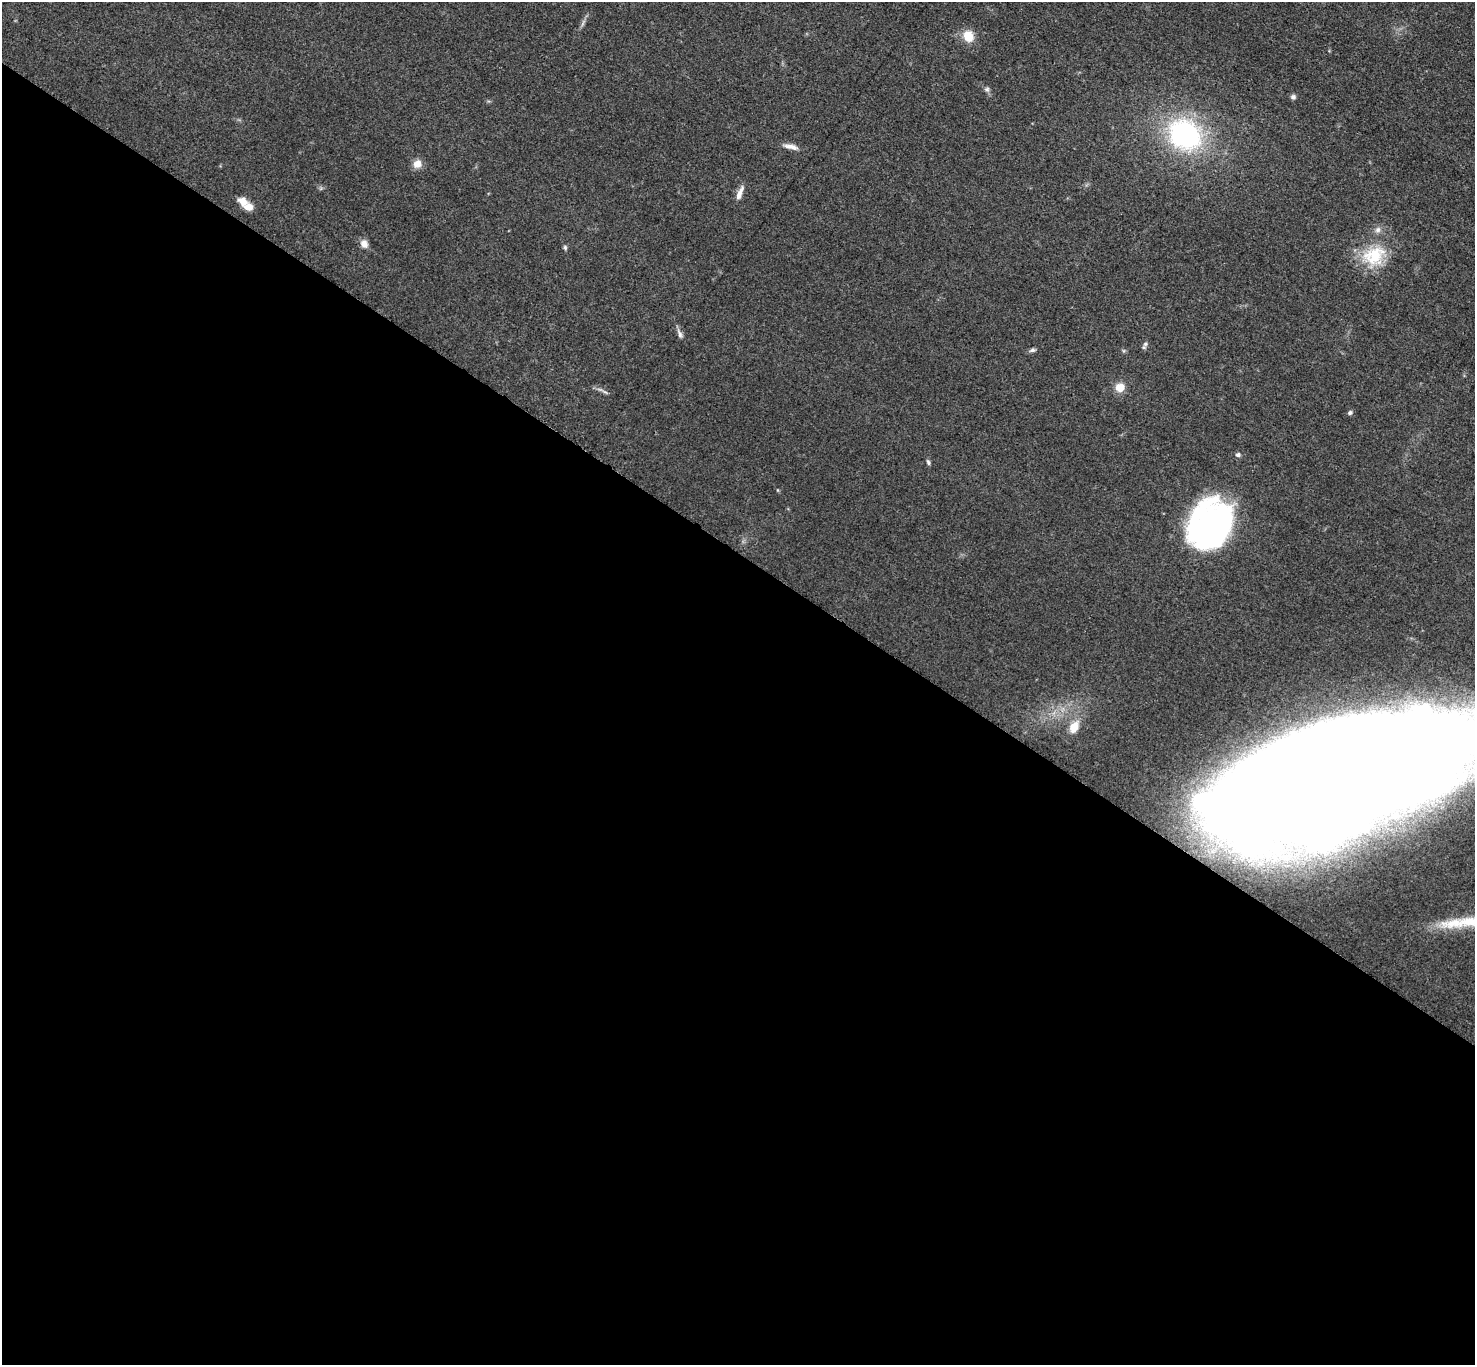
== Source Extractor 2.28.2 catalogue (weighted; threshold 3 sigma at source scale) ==
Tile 14 of 4 x 4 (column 2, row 4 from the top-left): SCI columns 1486-2958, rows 163-1525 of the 5911 x 5916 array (HDU 1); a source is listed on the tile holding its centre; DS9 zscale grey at full resolution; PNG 1477 x 1367 px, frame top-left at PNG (2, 2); no overlay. Shown black and unused: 60% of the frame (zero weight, under 3 of 5 exposures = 1% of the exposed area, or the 3 px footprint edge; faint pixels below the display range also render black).
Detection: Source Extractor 2.28.2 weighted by HDU 2 'WHT'; one run over the whole footprint, this tile lists its part. Background 0.0534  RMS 0.0058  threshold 0.0261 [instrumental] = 3 sigma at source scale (4.5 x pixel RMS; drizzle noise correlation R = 1.50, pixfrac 1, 0.05/0.05 arcsec/px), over >= 5 px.
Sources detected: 26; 1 inside a brighter object's white glare — not listed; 3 inside a brighter listed object's ellipse — not listed separately; the other 22 listed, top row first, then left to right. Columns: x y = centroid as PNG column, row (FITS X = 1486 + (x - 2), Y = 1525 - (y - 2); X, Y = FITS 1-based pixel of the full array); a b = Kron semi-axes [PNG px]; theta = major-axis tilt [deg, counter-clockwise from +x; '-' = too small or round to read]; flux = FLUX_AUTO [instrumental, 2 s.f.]
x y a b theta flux
968 36 11 10 - 11
987 89 7 7 - 1.4
1293 97 7 5 15 1.6
1185 135 29 25 -35 97
789 146 14 7 -11 3.2
417 164 10 9 - 4.8
740 193 20 6 67 4
249 207 9 8 - 5.1
364 244 10 8 -54 3.7
565 247 7 4 -65 0.98
1374 256 32 26 27 27
680 334 13 6 -69 2.2
1145 344 7 5 46 1.4
1032 350 8 5 19 1.3
1120 387 9 8 - 8.2
605 392 10 3 -29 1.3
1350 413 6 5 - 1.3
1238 455 6 6 - 1.4
928 462 8 4 -74 1.1
1212 524 43 38 53 170
1074 727 16 11 65 7.5
1336 776 214 74 17 4100
Overlapping masked pixels (flux is a lower limit): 1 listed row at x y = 1336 776
Isophote crosses this tile's border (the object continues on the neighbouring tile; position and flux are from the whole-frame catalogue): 1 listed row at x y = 1336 776